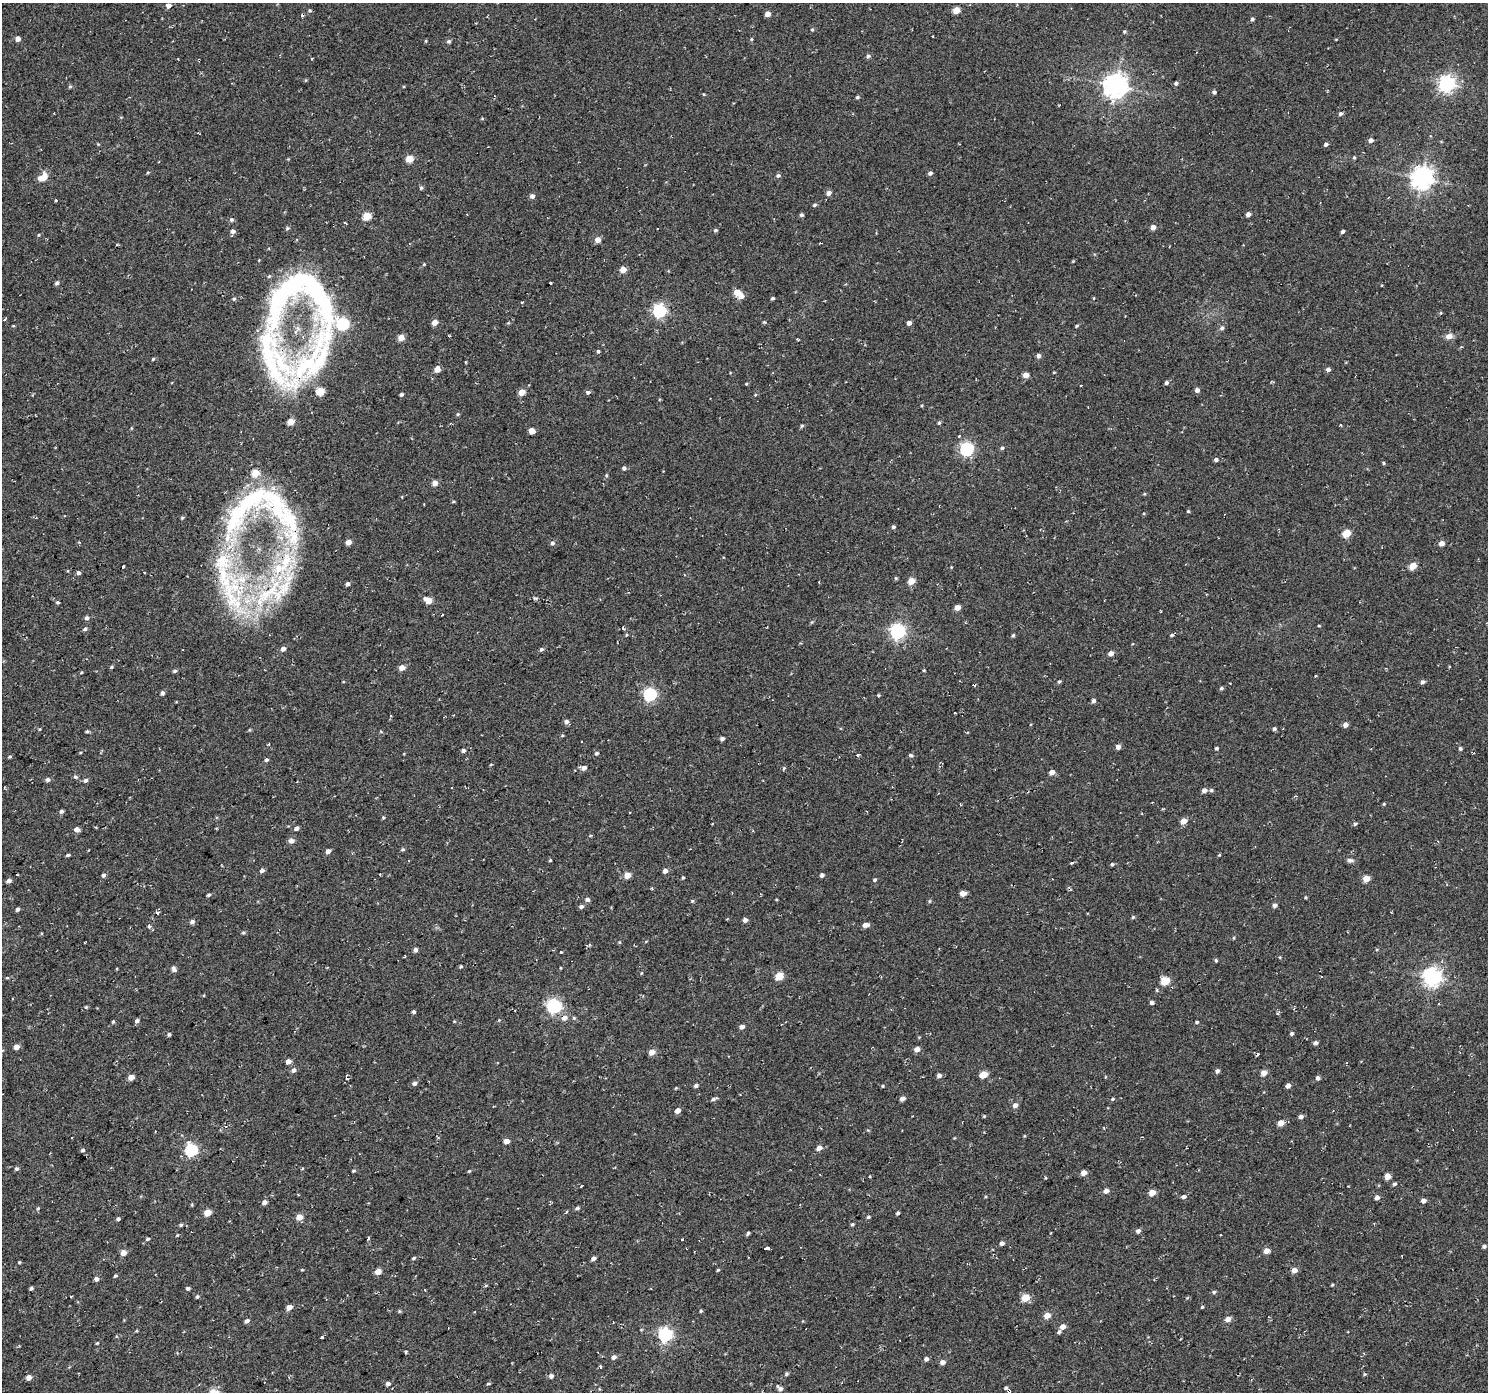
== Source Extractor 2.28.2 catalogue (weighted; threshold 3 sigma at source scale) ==
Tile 7 of 4 x 4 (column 3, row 2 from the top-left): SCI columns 2972-4457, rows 2969-4358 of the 5946 x 5873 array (HDU 1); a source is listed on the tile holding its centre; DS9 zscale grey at full resolution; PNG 1490 x 1394 px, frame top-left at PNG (2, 3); no overlay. Shown black and unused: <1% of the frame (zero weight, under 2 of 3 exposures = <1% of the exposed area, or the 3 px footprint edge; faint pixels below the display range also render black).
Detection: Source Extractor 2.28.2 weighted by HDU 2 'WHT'; one run over the whole footprint, this tile lists its part. Background 0.0599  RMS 0.0093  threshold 0.0417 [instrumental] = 3 sigma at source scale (4.5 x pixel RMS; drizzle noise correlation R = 1.50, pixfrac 1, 0.0396/0.0396 arcsec/px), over >= 5 px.
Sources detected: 361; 9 cosmic-ray / hot-pixel residue — not listed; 13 inside a brighter listed object's ellipse — not listed separately; the other 339 listed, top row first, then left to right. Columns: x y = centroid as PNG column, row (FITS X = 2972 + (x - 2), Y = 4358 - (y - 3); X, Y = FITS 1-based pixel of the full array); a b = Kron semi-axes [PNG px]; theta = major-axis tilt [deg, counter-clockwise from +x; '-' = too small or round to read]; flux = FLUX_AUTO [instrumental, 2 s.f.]
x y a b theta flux
168 5 5 4 - 5
956 10 5 4 - 13
310 11 5 4 - 1.2
767 14 4 4 - 6.6
1252 19 4 3 - 1.9
812 29 4 4 - 0.99
1124 31 5 4 - 1.2
18 39 4 4 - 5.7
751 39 4 4 - 1
1336 39 4 3 - 0.64
426 41 5 3 - 0.8
449 41 6 4 63 1.5
868 56 6 5 - 1.9
312 58 3 3 - 2.1
1176 83 5 4 - 1.9
1447 84 7 6 - 320
1115 86 8 8 - 770
70 87 5 4 - 1.2
1214 92 4 4 - 2.4
704 94 4 3 - 0.81
857 97 4 3 - 1.4
1340 114 5 5 - 2.2
1371 140 5 4 - 4.2
1326 144 4 4 - 2.2
1354 158 4 3 - 1.1
409 159 5 5 - 15
930 173 4 4 - 3
778 175 5 4 - 2.2
43 177 12 9 40 8.5
1422 178 8 7 - 680
421 188 6 5 - 1.4
829 193 5 4 - 4.4
532 196 4 4 - 3.8
55 201 3 3 - 6.6
814 205 5 3 - 1.6
1248 214 4 4 - 5
801 215 4 4 - 1.8
367 216 5 5 - 25
231 220 5 5 - 1.9
1153 227 4 4 - 6.3
715 230 5 4 - 1.5
1343 231 4 3 - 2
39 235 4 4 - 0.9
597 240 4 4 - 8.9
821 242 3 3 - 4.8
1073 261 4 3 - 0.79
424 264 4 4 - 0.88
623 269 5 4 - 11
57 283 5 4 - 2.2
737 292 5 4 - 14
301 296 103 79 -17 260
741 296 6 5 - 6.2
772 298 4 3 - 1.6
1094 298 4 3 - 0.75
522 302 3 2 - 2
659 311 6 6 - 160
434 322 4 4 - 7.8
764 322 5 4 - 0.96
909 323 4 4 - 3.9
1076 326 4 3 - 0.96
1222 328 6 5 - 2.5
449 336 3 2 - 0.99
1449 336 9 7 11 4.9
401 338 4 4 - 12
598 351 4 4 - 1.5
1038 356 5 4 - 3.2
153 359 4 3 - 0.99
437 369 5 4 - 9.2
1328 369 5 4 - 3
1026 375 4 4 - 8.3
1166 383 4 4 - 2.4
746 384 4 3 - 0.82
1197 390 4 4 - 3.6
320 391 5 5 - 26
522 392 5 4 - 12
588 392 6 5 - 2.1
401 395 4 3 - 1.5
755 395 4 3 - 0.84
458 414 5 4 - 1.1
290 421 5 4 - 13
939 423 5 4 - 1.5
802 426 5 4 - 1.3
532 431 5 4 - 10
959 436 3 3 - 2.2
1002 448 5 4 - 1.5
967 449 6 6 - 160
1216 460 5 4 - 2.5
1384 463 3 3 - 4
624 468 4 4 - 2.2
606 475 4 4 - 0.98
435 483 5 4 - 6.5
1144 494 5 3 - 0.92
453 502 5 3 - 0.93
247 503 99 31 48 120
1188 511 4 4 - 0.96
289 519 60 21 -64 67
893 527 4 4 - 1.8
1346 533 5 5 - 20
348 542 4 4 - 6.4
552 543 5 5 - 2.2
1441 543 5 4 - 6.3
1413 566 5 4 - 16
123 567 3 3 - 6.7
78 573 5 4 - 2
144 573 3 2 - 0.81
224 577 102 33 -66 120
896 578 5 4 - 1.1
911 581 5 4 - 13
347 584 4 4 - 2.7
267 593 76 21 47 98
428 600 7 5 -26 11
58 602 4 3 - 1.3
957 607 4 4 - 8.7
442 615 3 2 - 0.78
87 618 5 5 - 2.3
812 622 6 3 70 0.98
1319 626 4 3 - 0.79
85 629 6 5 - 1.7
898 631 6 6 - 240
626 635 4 3 - 0.72
1013 635 4 4 - 1.3
1172 635 5 3 - 1.3
283 649 5 4 - 4.3
541 649 5 4 - 1.9
1111 653 5 4 - 4.9
112 667 5 4 - 1.2
402 668 5 4 - 8.1
924 670 4 3 - 0.9
174 671 6 4 15 1.5
1315 676 3 2 - 1.1
1059 681 5 4 - 1.3
1423 682 6 5 - 2.1
1221 688 4 4 - 1.6
162 693 5 4 - 2.1
650 694 6 6 - 140
878 695 4 3 - 0.91
1093 701 4 4 - 2.8
566 722 5 5 - 3.1
1345 725 5 4 - 5
40 729 5 3 - 0.85
1274 729 4 4 - 1.8
87 731 5 4 - 1.3
562 735 5 4 - 0.96
722 739 4 4 - 2.8
1118 747 5 5 - 3.6
1216 748 4 4 - 1.3
1460 748 4 4 - 1.7
463 750 5 4 - 2.1
80 753 4 3 - 0.72
597 753 5 4 - 1.5
858 755 3 3 - 6.2
911 755 5 4 - 1.8
10 757 4 3 - 1.1
266 760 4 4 - 1.8
491 764 5 3 - 0.81
584 768 6 5 - 4.5
784 768 4 4 - 1
1052 772 5 4 - 5.4
76 777 6 4 -16 1.6
48 780 5 4 - 3.2
85 780 5 5 - 2.5
1204 790 5 4 - 4
1211 790 5 4 - 1.6
1384 804 4 4 - 0.87
61 811 5 4 - 1.7
630 813 2 2 - 1
383 817 5 3 - 0.9
1183 821 5 4 - 9.9
1355 824 5 5 - 1.3
296 828 4 4 - 3.1
77 829 4 4 - 6.1
291 841 5 5 - 5
402 849 5 4 - 1.3
328 851 4 4 - 4.3
68 855 4 3 - 1.5
1219 855 4 3 - 0.8
550 860 4 3 - 0.92
1350 860 9 5 -8 2.3
1071 862 3 3 - 2.4
1112 864 4 4 - 1.5
262 870 5 4 - 2.4
665 871 5 5 - 3.6
103 875 5 4 - 2.2
627 875 5 4 - 11
821 876 6 4 -85 1.8
683 878 5 4 - 0.98
1366 879 5 4 - 14
875 880 4 4 - 1.3
9 881 4 4 - 3.7
963 893 5 4 - 7.3
209 895 4 4 - 1.6
1305 897 4 3 - 0.86
587 899 5 5 - 2.7
692 901 5 5 - 1.1
929 901 5 3 - 0.96
1275 905 5 5 - 2.4
581 906 5 4 - 2.6
17 909 4 4 - 2
157 913 3 3 - 4.6
1133 917 4 4 - 1.2
745 920 4 4 - 3.6
192 922 5 5 - 2.7
866 925 6 4 8 5.9
149 927 3 3 - 6.1
243 932 5 4 - 1.3
1234 938 5 3 - 0.83
646 941 5 3 - 0.78
619 942 5 3 - 0.82
1377 949 4 3 - 0.83
415 950 5 4 - 2.9
561 952 3 3 - 3.9
1216 960 5 3 - 1.2
461 966 4 3 - 1.2
116 969 3 2 - 0.9
174 969 6 5 - 3.3
641 973 5 3 - 0.81
779 976 5 5 - 24
1322 977 3 2 - 0.95
1432 977 7 7 - 390
7 978 5 3 - 0.9
1165 981 5 5 - 32
1152 1003 4 4 - 2.5
1439 1003 3 3 - 1
554 1006 7 6 - 180
86 1007 4 4 - 0.89
414 1012 4 4 - 2.3
564 1018 6 6 - 5.8
574 1018 5 4 - 1.2
499 1020 4 4 - 0.71
137 1021 6 5 - 2.2
113 1022 5 4 - 1.1
1197 1022 4 3 - 1.3
742 1027 5 5 - 3.4
1292 1033 5 4 - 1.9
169 1034 4 4 - 1.8
1315 1043 4 4 - 2.8
16 1047 5 4 - 6.1
917 1049 5 4 - 6.5
652 1052 5 4 - 9.6
1258 1054 5 4 - 1.2
288 1061 4 4 - 6
294 1070 6 5 - 3.1
1217 1071 5 5 - 2.2
1264 1073 5 4 - 8.3
984 1074 5 4 - 19
939 1075 5 5 - 3.3
131 1077 5 4 - 8.8
1318 1078 4 4 - 2.6
415 1083 5 5 - 2.6
696 1086 5 4 - 2.3
883 1086 3 3 - 1
1288 1086 4 4 - 4.3
903 1098 5 4 - 3.9
713 1099 8 4 21 1.9
1113 1099 5 4 - 1.2
1015 1105 5 5 - 3.8
678 1111 4 4 - 7.4
984 1116 5 4 - 0.9
1301 1117 5 5 - 3.1
1280 1123 5 4 - 9.8
506 1141 4 4 - 7
819 1148 5 5 - 5.3
82 1150 5 4 - 1.6
191 1150 6 6 - 120
17 1169 4 4 - 2.1
353 1171 4 3 - 1.2
469 1171 4 3 - 0.85
1083 1173 5 4 - 6.7
1387 1176 4 4 - 11
1394 1184 5 4 - 1.7
582 1186 3 2 - 1.3
1106 1191 5 4 - 4.8
1152 1193 5 4 - 12
1183 1197 5 4 - 3.2
1377 1198 4 4 - 4
1423 1201 4 4 - 4
264 1202 5 4 - 3.9
38 1208 4 4 - 1.1
577 1208 5 4 - 1.8
207 1212 5 4 - 15
566 1212 4 3 - 5.3
898 1213 4 3 - 1.6
299 1217 5 4 - 11
868 1217 5 4 - 1.3
118 1219 4 4 - 1.7
852 1224 4 4 - 1.3
181 1225 4 4 - 1.4
1138 1231 5 5 - 2.9
748 1233 5 4 - 1.2
368 1238 5 3 - 1.1
147 1239 5 3 - 1.4
682 1239 3 3 - 0.78
1002 1243 5 4 - 3
1484 1246 4 4 - 2.1
767 1248 4 3 - 7.5
1266 1251 5 4 - 7.4
123 1253 5 4 - 7.7
748 1257 3 2 - 0.81
414 1258 5 4 - 1.3
593 1258 4 4 - 3.4
19 1262 4 3 - 0.93
718 1270 4 3 - 1
1294 1270 5 4 - 6.8
378 1272 5 4 - 9.8
115 1276 4 3 - 1.2
96 1279 6 6 - 2.5
1332 1285 4 3 - 1
486 1286 4 3 - 1.3
31 1288 4 3 - 1.7
188 1288 4 3 - 2.3
425 1290 3 2 - 1.2
1214 1292 5 4 - 1.7
197 1297 5 4 - 1.5
1025 1298 5 5 - 21
289 1307 5 4 - 6.8
1202 1307 3 3 - 1
399 1311 5 4 - 1
701 1311 4 4 - 1.1
1047 1315 5 4 - 12
1228 1319 5 5 - 6
247 1321 6 4 50 2.4
1062 1327 5 5 - 5.2
1059 1332 6 4 56 1.7
665 1335 6 6 - 180
322 1337 3 3 - 1.7
97 1343 4 3 - 0.83
406 1352 4 3 - 1.2
613 1357 6 5 - 3.1
926 1359 6 5 - 2.3
942 1362 5 5 - 4.3
600 1366 3 3 - 1.9
786 1374 5 5 - 1.2
1364 1374 5 3 - 0.93
551 1376 5 5 - 2.7
29 1378 5 4 - 5.2
388 1384 5 5 - 2.9
488 1384 5 3 - 0.98
780 1389 7 5 -46 3.4
1009 1391 4 3 - 5.3
Overlapping masked pixels (flux is a lower limit): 5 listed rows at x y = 821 242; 301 296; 289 519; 564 1018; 1009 1391
Isophote crosses this tile's border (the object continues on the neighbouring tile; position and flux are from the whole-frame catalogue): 1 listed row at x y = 1009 1391